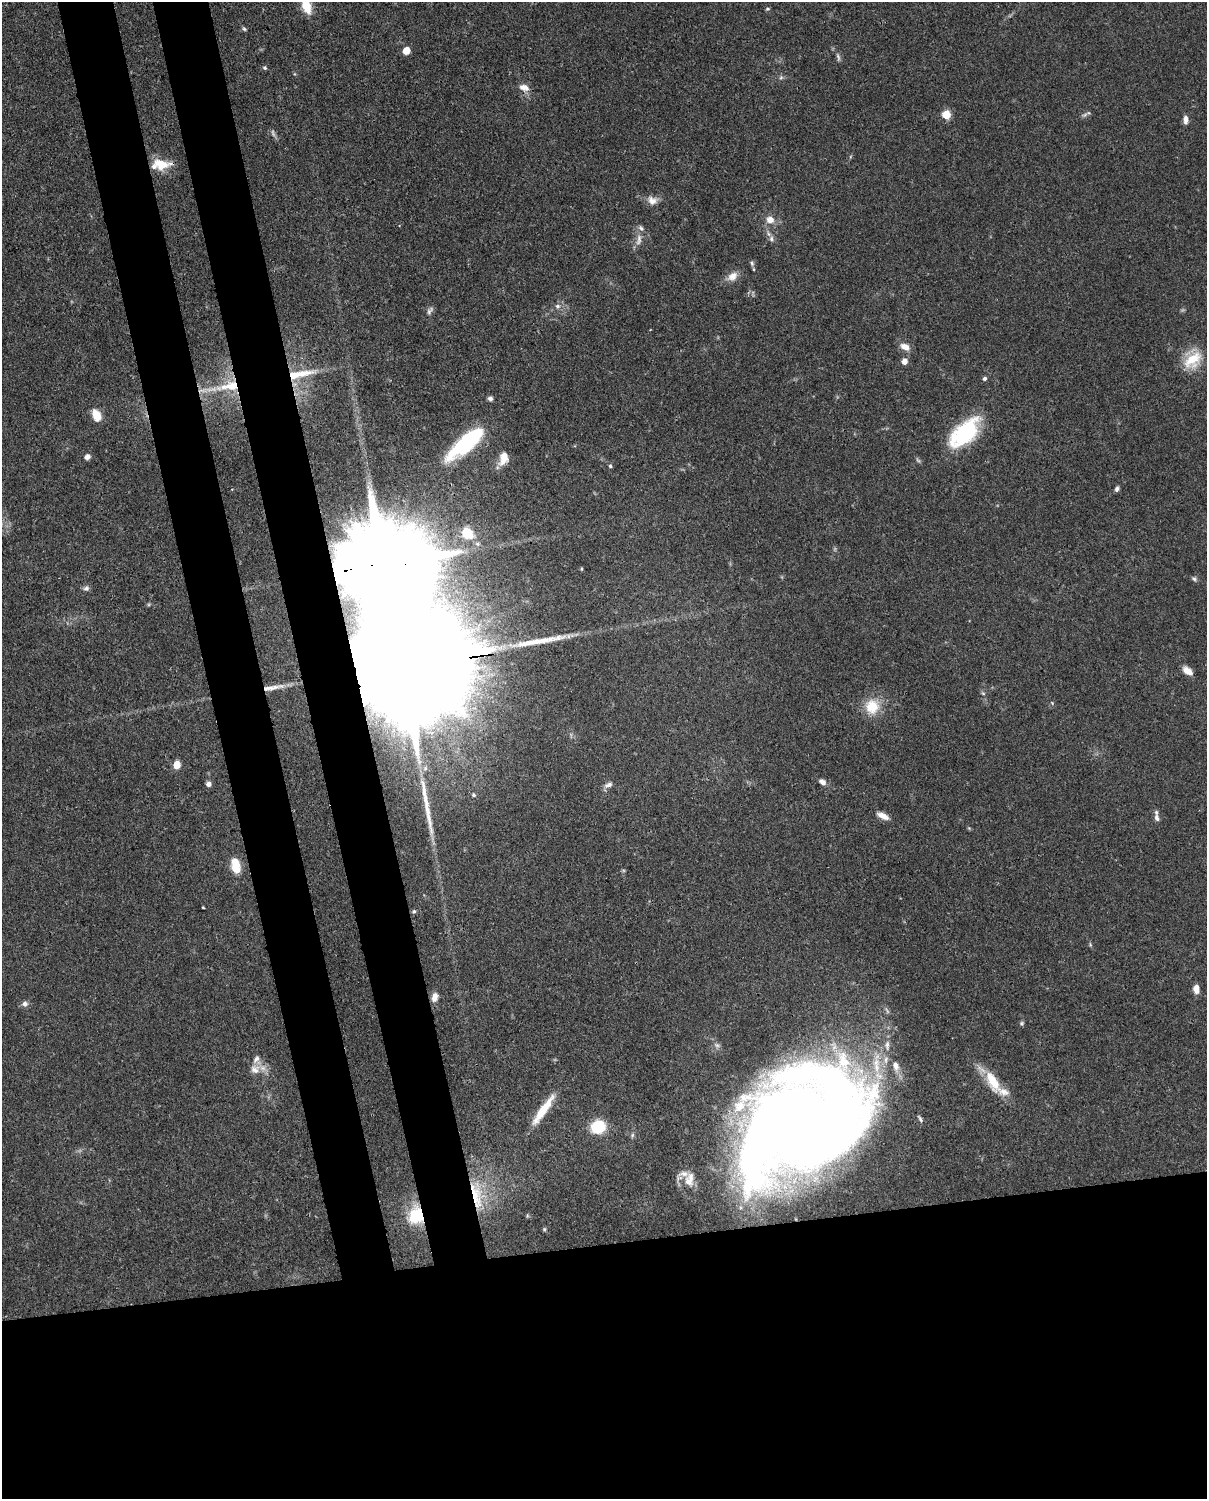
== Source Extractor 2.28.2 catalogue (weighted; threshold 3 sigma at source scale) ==
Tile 11 of 4 x 3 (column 3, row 3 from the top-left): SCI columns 2501-3705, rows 263-1759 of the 5012 x 4911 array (HDU 1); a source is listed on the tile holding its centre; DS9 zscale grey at full resolution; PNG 1209 x 1501 px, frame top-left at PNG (2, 2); no overlay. Shown black and unused: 25% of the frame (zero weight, under 3 of 4 exposures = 7% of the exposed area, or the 3 px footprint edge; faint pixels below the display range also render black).
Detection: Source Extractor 2.28.2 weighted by HDU 2 'WHT'; one run over the whole footprint, this tile lists its part. Background 0.109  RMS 0.0042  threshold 0.0187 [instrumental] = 3 sigma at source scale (4.5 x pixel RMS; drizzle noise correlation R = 1.50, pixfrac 1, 0.05/0.05 arcsec/px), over >= 5 px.
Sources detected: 87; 1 too faint to see at this stretch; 2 inside a brighter object's white glare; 2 long thin detections or spike segments (spike, bleed or trail) — not listed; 8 inside a brighter listed object's ellipse — not listed separately; the other 74 listed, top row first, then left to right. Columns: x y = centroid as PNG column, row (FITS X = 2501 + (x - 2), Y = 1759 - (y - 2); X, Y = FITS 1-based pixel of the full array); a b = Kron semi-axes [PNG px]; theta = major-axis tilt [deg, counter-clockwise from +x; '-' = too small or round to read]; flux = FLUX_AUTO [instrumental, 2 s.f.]
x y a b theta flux
306 6 18 9 -70 9.2
768 9 6 4 2 0.59
244 29 7 4 -62 0.7
406 51 5 5 - 9.5
838 57 13 4 -77 1.2
265 68 6 5 - 0.67
781 77 6 5 - 0.86
524 87 13 9 -16 3.3
946 115 5 5 - 18
1084 115 7 5 35 1.1
1186 119 10 6 -86 2.2
161 164 25 13 -5 8.8
652 200 14 11 -11 3.3
770 220 10 9 - 3.8
771 239 8 6 79 1.3
639 240 17 7 81 2.9
752 263 8 5 -54 1
732 276 16 10 36 3.9
558 306 7 6 - 1.4
430 311 12 6 59 1.5
905 347 13 8 -25 3.5
1193 360 26 16 45 13
904 361 5 5 - 3.9
301 374 46 11 11 13
985 378 5 5 - 0.97
229 386 41 15 11 19
490 399 6 5 - 1.1
96 415 13 8 -64 6.5
965 433 35 18 44 40
466 443 39 12 40 47
87 457 7 6 - 1.8
503 458 16 10 72 5.2
610 466 5 4 - 0.68
232 489 3 2 - 0.31
1117 489 7 4 65 1.2
467 533 17 14 -51 14
1194 578 7 6 - 0.95
86 588 8 7 - 1.4
405 665 84 22 7 41000
1187 671 11 7 -38 4.1
983 693 6 4 -19 0.57
1052 703 5 4 - 0.46
872 707 19 18 - 11
176 765 6 5 - 6.4
425 768 7 5 69 1
822 782 9 6 -37 2.1
208 784 5 5 - 2.4
608 785 12 6 23 1.7
474 795 6 5 - 0.88
883 816 14 6 -27 3.4
1157 818 9 6 -75 1.6
969 828 5 5 - 0.46
235 865 17 9 -79 8.8
203 907 3 2 - 0.4
414 911 5 5 - 0.72
1090 945 5 3 - 0.5
1196 989 9 6 -87 3.5
435 997 11 7 72 3
25 1004 8 8 - 1.5
1022 1023 6 6 - 0.74
717 1045 10 6 -22 1.4
887 1045 15 6 -88 2.4
896 1066 14 8 -77 3.4
255 1069 14 14 - 5
993 1081 33 13 -61 13
543 1110 45 9 55 12
920 1119 10 4 -61 0.98
800 1124 102 69 34 930
598 1127 8 8 - 30
632 1135 6 5 - 0.77
689 1180 22 13 85 6.6
475 1195 43 20 -81 23
416 1215 23 19 87 15
544 1229 5 5 - 0.51
Overlapping masked pixels (flux is a lower limit): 7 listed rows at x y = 161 164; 301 374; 229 386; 405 665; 800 1124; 475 1195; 416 1215
Isophote crosses this tile's border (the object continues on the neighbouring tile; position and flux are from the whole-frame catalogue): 1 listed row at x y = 306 6